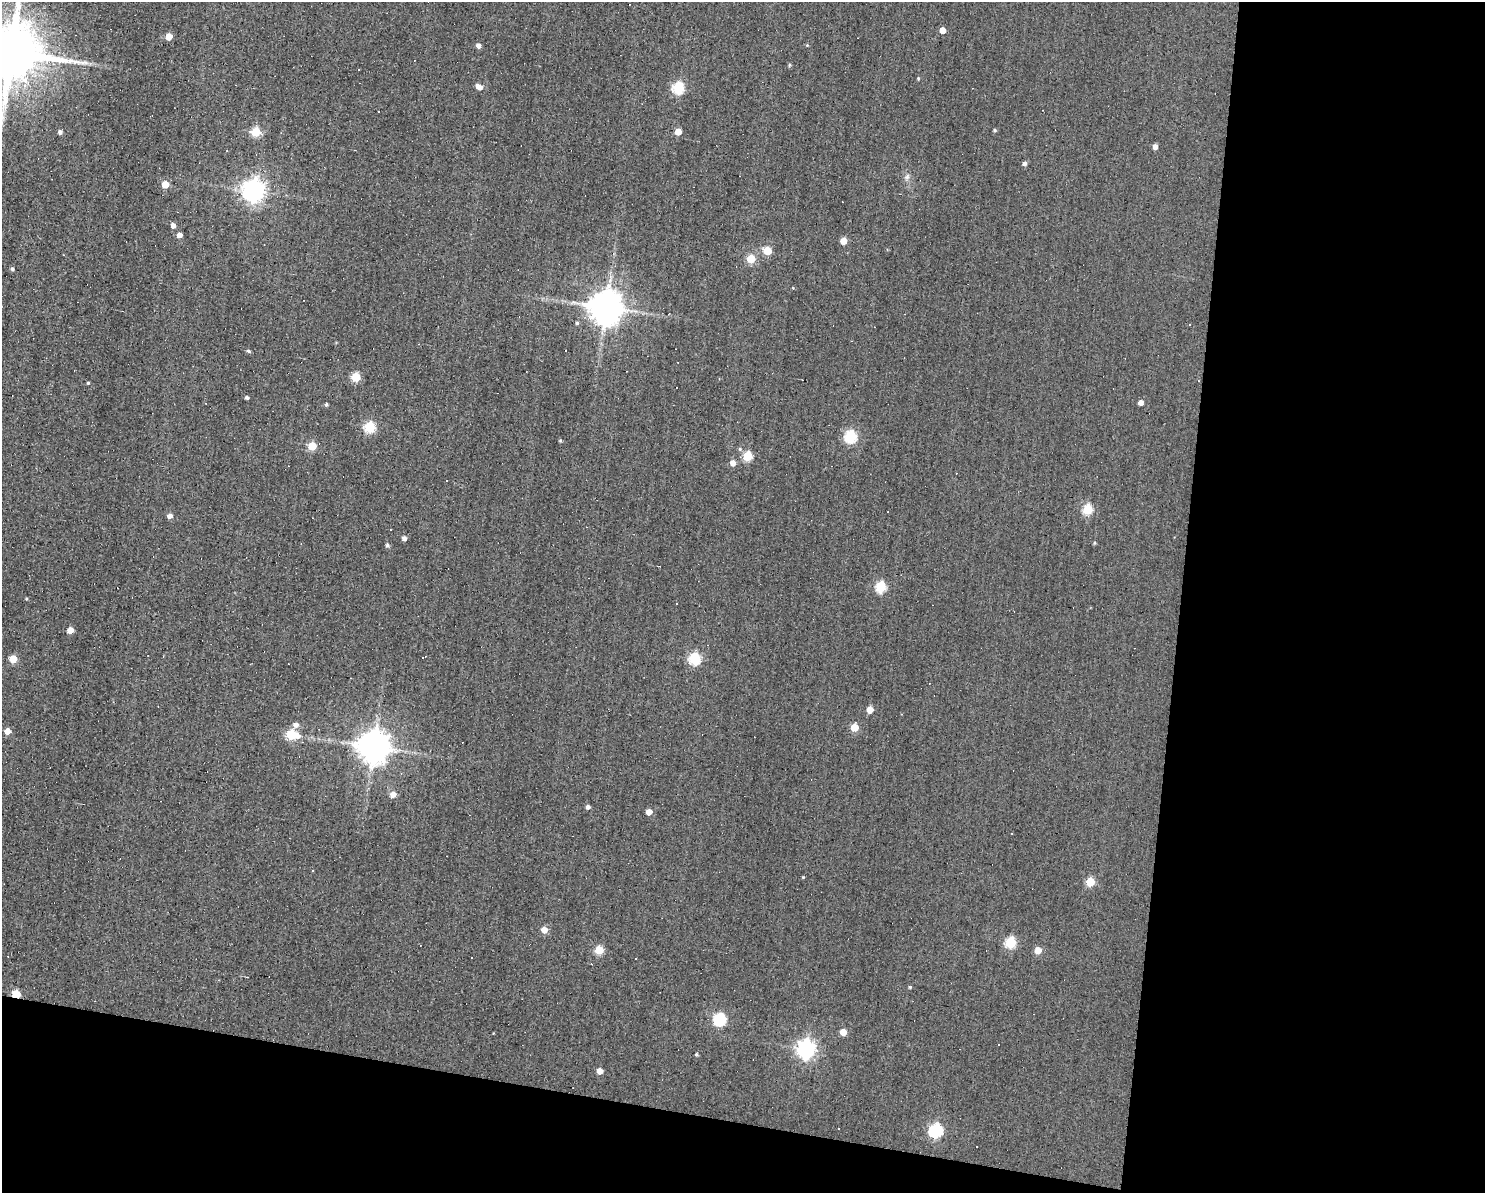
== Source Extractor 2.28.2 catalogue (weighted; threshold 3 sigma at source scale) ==
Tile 12 of 3 x 4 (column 3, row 4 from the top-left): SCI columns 3076-4558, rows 1-1191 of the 4781 x 4763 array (HDU 1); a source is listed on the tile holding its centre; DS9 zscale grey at full resolution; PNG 1487 x 1195 px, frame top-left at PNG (2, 2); no overlay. Shown black and unused: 27% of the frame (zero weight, under 3 of 4 exposures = <1% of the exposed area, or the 3 px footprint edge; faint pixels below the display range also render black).
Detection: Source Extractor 2.28.2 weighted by HDU 2 'WHT'; one run over the whole footprint, this tile lists its part. Background 0.0821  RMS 0.032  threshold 0.142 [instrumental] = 3 sigma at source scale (4.5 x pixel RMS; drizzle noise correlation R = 1.50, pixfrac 1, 0.05/0.05 arcsec/px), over >= 5 px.
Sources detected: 85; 11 cosmic-ray / hot-pixel residue — not listed; the other 74 listed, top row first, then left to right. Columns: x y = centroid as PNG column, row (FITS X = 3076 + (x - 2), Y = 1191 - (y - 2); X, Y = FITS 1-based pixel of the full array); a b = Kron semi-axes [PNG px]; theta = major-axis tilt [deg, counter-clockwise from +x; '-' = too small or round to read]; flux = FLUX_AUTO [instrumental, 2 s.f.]
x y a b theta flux
942 30 5 4 - 31
169 36 5 5 - 35
478 45 5 5 - 11
11 52 16 14 -6 27000
790 65 4 4 - 3.9
918 78 4 4 - 3
479 87 8 5 -27 20
678 88 6 6 - 260
995 130 4 3 - 3.9
60 132 4 4 - 9.8
256 132 5 5 - 140
678 132 5 5 - 42
1155 146 4 4 - 17
1025 163 5 4 - 9
907 177 8 6 21 8.2
165 184 5 5 - 55
253 190 8 7 - 2200
173 225 5 4 - 15
179 235 5 5 - 15
843 241 5 5 - 40
767 251 5 5 - 86
751 259 5 5 - 88
12 269 4 4 - 6.3
606 307 10 9 - 6700
577 323 4 4 - 5.1
1189 325 3 3 - 3.1
248 351 5 4 - 5.4
355 377 5 5 - 110
88 383 3 3 - 3.8
247 397 4 4 - 5.9
1141 402 5 4 - 16
326 404 4 4 - 5
370 427 5 5 - 230
850 436 6 6 - 310
560 440 4 3 - 3.7
312 446 5 5 - 94
747 456 5 5 - 140
733 463 5 5 - 21
446 481 2 2 - 2.7
1088 509 5 5 - 170
170 516 5 5 - 15
404 538 5 5 - 10
1095 543 4 4 - 3.8
387 545 5 4 - 7.2
881 587 6 5 - 200
677 604 3 2 - 2.3
70 630 5 4 - 31
422 658 4 3 - 22
695 658 6 6 - 260
13 659 5 5 - 67
870 710 5 5 - 38
296 725 7 6 - 15
854 727 5 5 - 75
7 731 5 5 - 23
291 735 7 5 -10 180
373 747 9 9 - 5800
393 794 6 6 - 21
588 807 4 4 - 10
649 812 5 5 - 26
1012 833 3 2 - 3
803 877 4 4 - 2.5
1090 882 5 5 - 110
544 930 5 5 - 31
1010 942 6 5 - 220
599 950 5 5 - 110
1038 950 5 5 - 42
910 987 4 3 - 3.5
16 994 5 5 - 96
720 1019 6 6 - 350
843 1032 5 5 - 34
806 1049 7 7 - 1300
696 1054 4 4 - 4.7
600 1071 5 4 - 23
936 1130 6 6 - 430
Overlapping masked pixels (flux is a lower limit): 1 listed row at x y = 16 994
Isophote crosses this tile's border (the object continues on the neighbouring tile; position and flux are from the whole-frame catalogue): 1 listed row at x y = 11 52